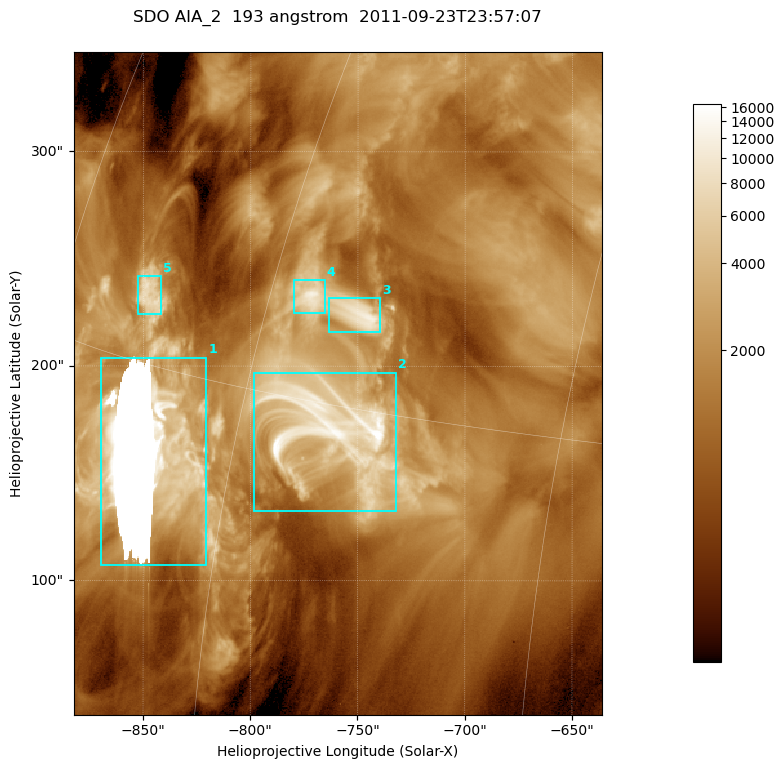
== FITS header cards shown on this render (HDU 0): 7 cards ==
TELESCOP= 'SDO     '           /
INSTRUME= 'AIA_2   '           /
WAVELNTH=                  193 /
WAVEUNIT= 'angstrom'           /
DATE-OBS= '2011-09-23T23:57:07.84' /
CTYPE1  = 'HPLN-TAN'           /
CTYPE2  = 'HPLT-TAN'           /

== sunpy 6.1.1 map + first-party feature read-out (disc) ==
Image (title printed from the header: SDO AIA_2  193 angstrom  2011-09-23T23:57:07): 410 x 514 px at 0.601 arcsec/px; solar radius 956 arcsec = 1592 px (partial field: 2.6% of the solar disc is inside the frame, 100% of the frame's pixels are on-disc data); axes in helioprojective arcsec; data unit not stated in the header (colour bar unlabelled)
Pointing: header CRPIX1/2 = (2043.81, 2047.21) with CRVAL1/2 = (0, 0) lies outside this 410 x 514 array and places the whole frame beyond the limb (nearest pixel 1.41 R_sun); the SolarSoft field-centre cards XCEN/YCEN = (-759.3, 192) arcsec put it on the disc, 1314 arcsec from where CRPIX/CRVAL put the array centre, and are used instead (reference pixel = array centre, CRVAL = XCEN/YCEN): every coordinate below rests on XCEN/YCEN
Orientation: roll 0.0565 deg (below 1 deg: not rotated)
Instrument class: DISC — disc imager (sunpy class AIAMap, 193 A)
Bright regions (active regions / flare kernels): reference = the on-disc median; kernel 3 px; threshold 5 sigma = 4174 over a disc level ~1362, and >= 1.15x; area >= 210 px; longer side >= 5 px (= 3 arcsec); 5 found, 5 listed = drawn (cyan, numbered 1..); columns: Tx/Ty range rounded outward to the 2 arcsec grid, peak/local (2 s.f.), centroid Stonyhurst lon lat
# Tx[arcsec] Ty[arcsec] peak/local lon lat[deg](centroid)
1 -870..-820 106..204 12 -66 +12
2 -800..-732 132..198 12 -55 +14
3 -764..-738 216..232 8.6 -55 +18
4 -780..-764 224..240 8.5 -58 +18
5 -854..-840 224..242 6.2 -67 +17